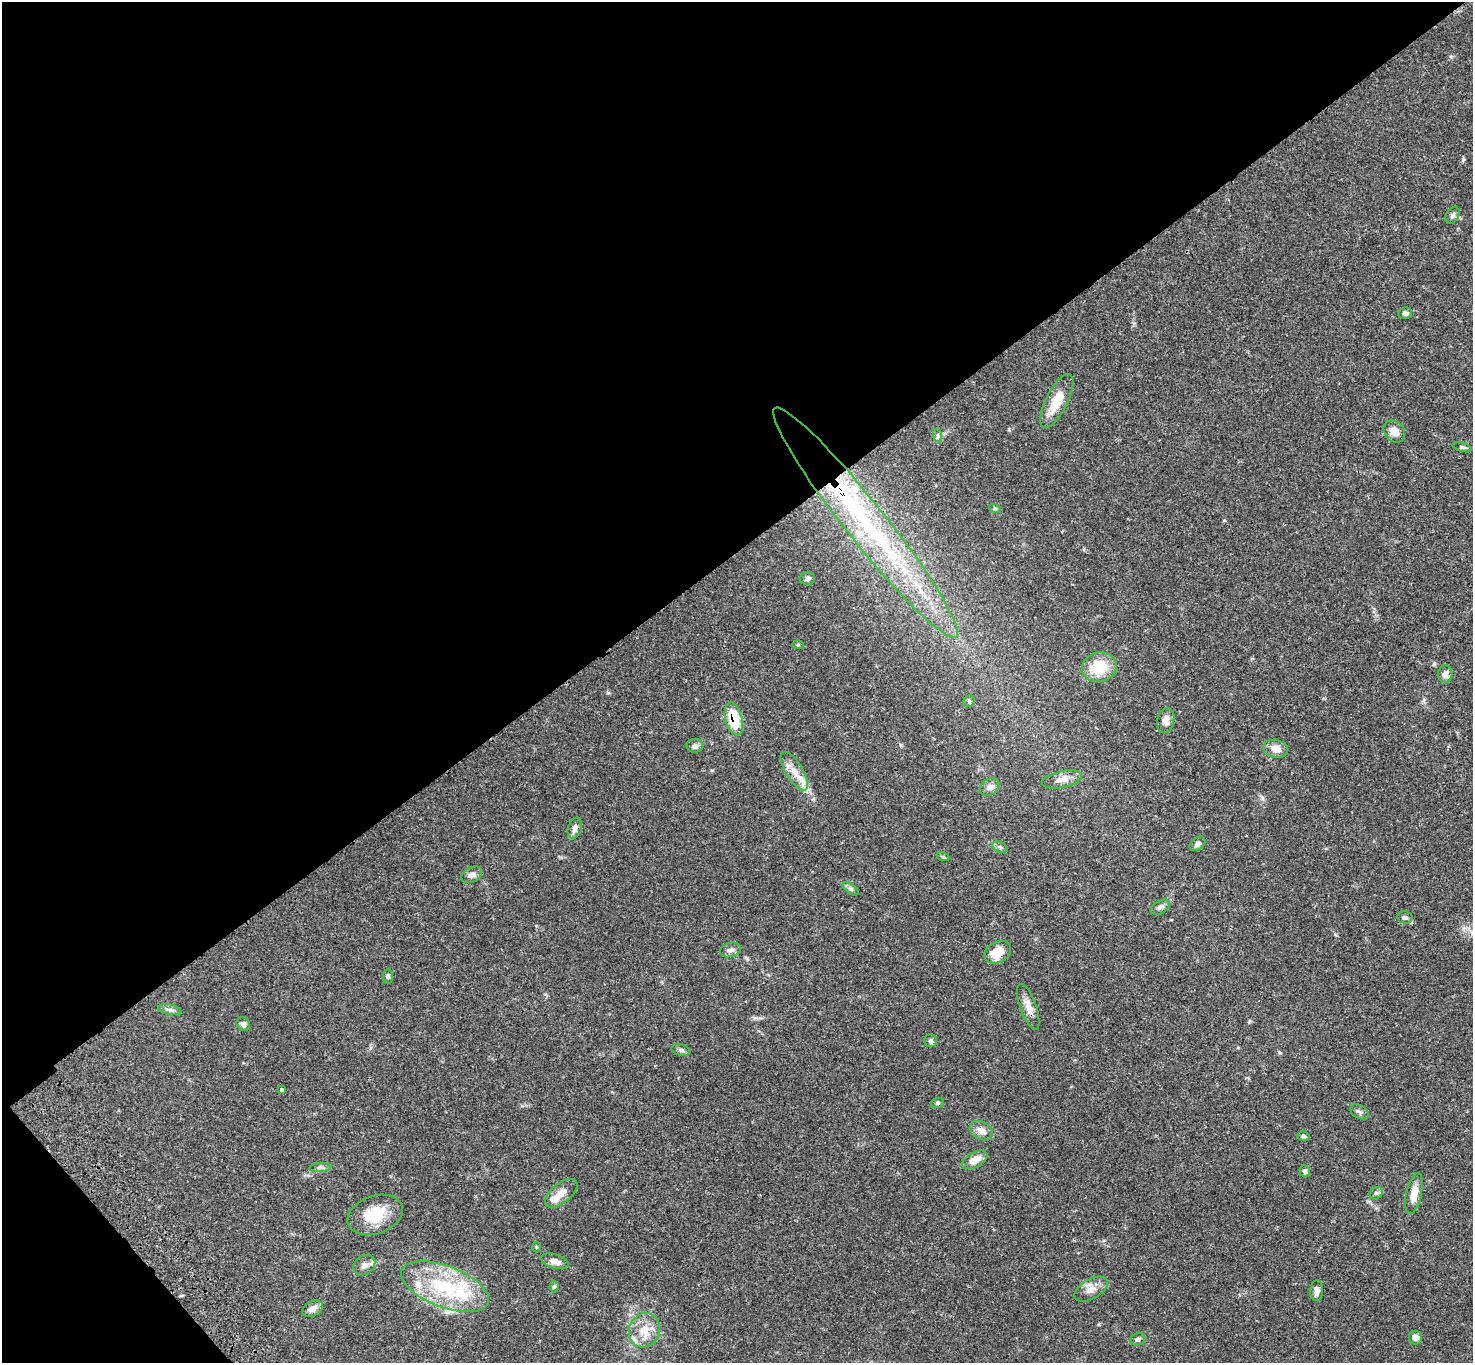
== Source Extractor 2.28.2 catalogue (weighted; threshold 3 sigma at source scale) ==
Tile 5 of 4 x 4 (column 1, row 2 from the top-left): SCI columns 106-1576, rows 3101-4461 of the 6094 x 6064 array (HDU 1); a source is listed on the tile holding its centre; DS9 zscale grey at full resolution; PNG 1475 x 1365 px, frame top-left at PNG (2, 2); each listed source drawn as its Kron ellipse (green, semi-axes under 4 px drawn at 4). Shown black and unused: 42% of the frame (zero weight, under 3 of 4 exposures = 6% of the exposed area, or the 3 px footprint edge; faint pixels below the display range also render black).
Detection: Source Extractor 2.28.2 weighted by HDU 2 'WHT'; one run over the whole footprint, this tile lists its part. Background 0.0621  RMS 0.0055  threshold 0.0245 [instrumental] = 3 sigma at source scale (4.5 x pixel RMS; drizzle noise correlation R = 1.50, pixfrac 1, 0.05/0.05 arcsec/px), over >= 5 px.
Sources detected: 67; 1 inside a brighter object's white glare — neither listed nor drawn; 7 inside a brighter listed object's ellipse — not listed separately; the other 59 listed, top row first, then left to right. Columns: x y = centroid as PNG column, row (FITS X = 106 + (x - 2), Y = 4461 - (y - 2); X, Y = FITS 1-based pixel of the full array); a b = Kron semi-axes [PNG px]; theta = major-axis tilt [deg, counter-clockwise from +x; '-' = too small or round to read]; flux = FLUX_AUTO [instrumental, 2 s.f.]
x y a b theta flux
1452 215 9 6 57 1.6
1405 313 7 6 - 1.4
1057 401 30 11 63 11
1394 431 12 9 -48 5
938 436 7 4 -71 0.99
1462 447 10 4 -18 1
995 509 6 4 -19 0.66
865 523 146 20 -51 120
807 578 8 6 14 1.4
798 645 6 4 1 0.52
1099 667 17 14 13 16
1445 674 9 7 84 2.4
969 701 6 5 - 0.88
734 719 17 8 -75 18
1166 720 13 8 77 3.1
695 746 8 7 - 1.5
1276 749 12 9 -9 4.8
794 771 22 8 -58 6.3
1062 779 20 8 11 5.2
990 787 10 8 38 3
575 828 11 7 71 2.3
1197 844 9 6 36 1.8
1000 847 8 5 -24 1.1
943 857 6 4 -19 0.8
472 875 11 7 27 3
851 889 9 4 -36 1.3
1160 907 10 6 29 1.9
1405 917 7 6 - 1.3
730 950 10 7 16 2.2
998 952 14 10 27 8.5
388 976 7 5 89 1.2
1028 1007 24 8 -71 4.9
170 1010 12 5 -13 1.8
243 1024 7 6 - 1.5
931 1041 6 6 - 1.3
681 1050 9 5 -15 1.2
282 1090 4 3 - 1.5
937 1103 7 5 15 0.87
1360 1112 10 6 -32 1.5
981 1131 12 9 -29 4
1303 1136 6 5 - 0.82
975 1160 14 7 28 5.9
320 1168 11 4 5 1.4
1305 1171 6 5 - 1.1
561 1193 19 9 39 4.6
1376 1193 7 5 43 1.1
1414 1194 21 7 78 5.7
375 1215 28 19 19 15
536 1247 5 3 - 0.45
555 1261 14 7 -16 3.4
364 1265 12 9 35 3
554 1286 6 4 87 0.93
445 1287 46 20 -21 42
1091 1289 18 9 31 4.7
1317 1291 10 6 86 2.5
313 1309 11 7 27 3.3
644 1330 17 15 67 8.9
1415 1338 7 6 - 2.9
1138 1339 7 6 - 1.5
Overlapping masked pixels (flux is a lower limit): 2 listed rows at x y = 865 523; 734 719